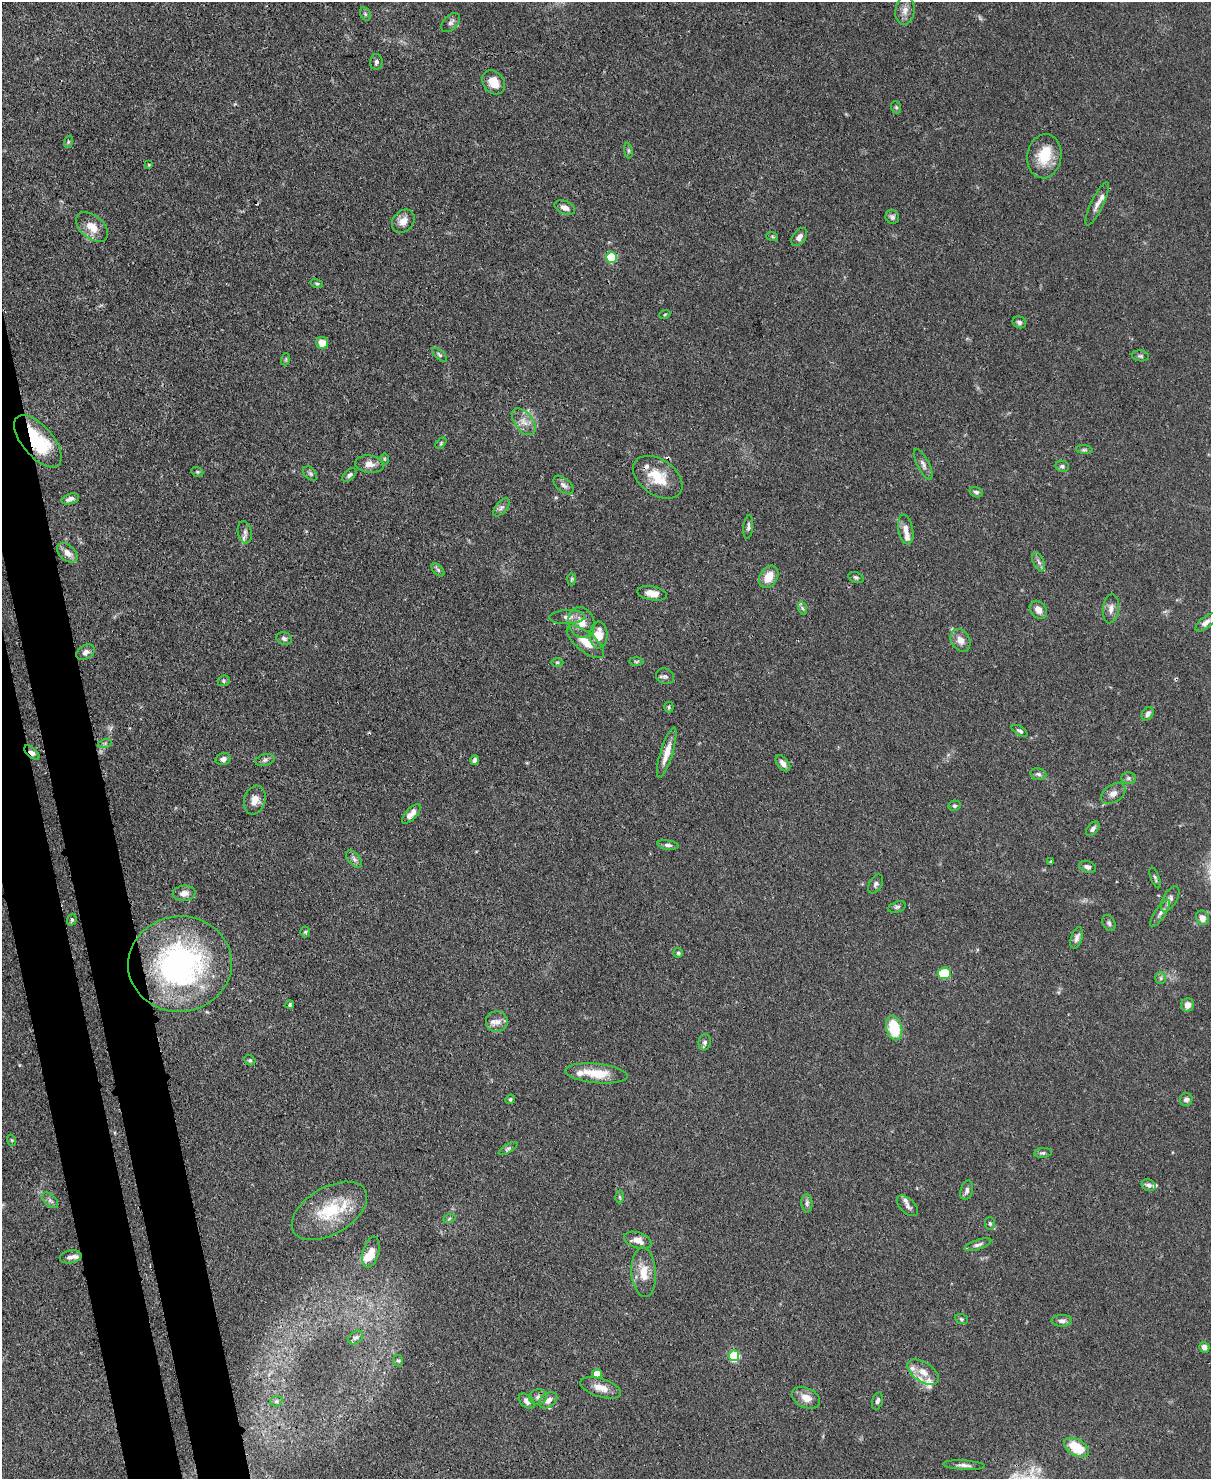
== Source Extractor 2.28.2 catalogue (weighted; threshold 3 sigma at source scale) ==
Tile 7 of 4 x 3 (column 3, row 2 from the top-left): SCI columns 2494-3702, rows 1690-3166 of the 4988 x 4969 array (HDU 1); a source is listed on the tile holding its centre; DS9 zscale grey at full resolution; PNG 1213 x 1481 px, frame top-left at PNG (2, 2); each listed source drawn as its Kron ellipse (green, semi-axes under 4 px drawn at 4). Shown black and unused: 5% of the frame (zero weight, under 3 of 4 exposures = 9% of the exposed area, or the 3 px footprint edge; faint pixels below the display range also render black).
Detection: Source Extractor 2.28.2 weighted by HDU 2 'WHT'; one run over the whole footprint, this tile lists its part. Background 0.0719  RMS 0.004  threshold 0.0181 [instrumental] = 3 sigma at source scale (4.5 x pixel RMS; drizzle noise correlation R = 1.50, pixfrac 1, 0.05/0.05 arcsec/px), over >= 5 px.
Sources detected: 160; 1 too faint to see at this stretch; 2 cosmic-ray / hot-pixel residue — neither listed nor drawn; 12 inside a brighter listed object's ellipse — not listed separately; the other 145 listed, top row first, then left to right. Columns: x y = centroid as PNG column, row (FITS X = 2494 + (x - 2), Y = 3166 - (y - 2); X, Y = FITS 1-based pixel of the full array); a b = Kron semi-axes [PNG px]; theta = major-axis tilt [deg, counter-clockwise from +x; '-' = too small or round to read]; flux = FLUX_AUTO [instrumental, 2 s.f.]
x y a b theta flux
905 10 14 9 83 3
365 14 7 5 -61 0.72
451 22 11 7 45 1.5
376 62 8 6 87 1.1
494 82 13 10 -51 6.2
896 107 6 5 - 0.6
68 142 6 4 72 0.59
628 151 8 4 -82 0.68
1044 156 22 17 81 10
149 165 3 3 - 0.39
1097 204 24 6 65 2.7
565 208 11 6 -22 2
892 217 7 6 - 1.1
403 221 13 10 47 3.8
92 227 19 11 -40 5.8
772 236 6 4 -19 0.49
799 237 10 6 55 1.9
612 257 5 5 - 23
317 283 6 4 -18 0.57
665 314 6 3 20 0.43
1019 322 7 5 -25 1.1
322 343 6 6 - 5
439 355 9 4 -41 0.75
1140 356 8 5 -7 0.81
286 359 6 4 72 0.44
524 422 16 9 -52 3.7
38 441 32 15 -49 24
441 443 6 4 47 0.6
1084 450 8 4 -7 0.77
384 459 6 4 -89 0.48
369 464 14 8 -6 3.1
923 464 17 6 -63 1.8
1062 466 7 5 -11 0.89
197 472 6 4 -20 0.53
310 474 8 5 -49 0.86
349 475 8 5 41 1
658 477 27 17 -35 12
564 485 12 6 -42 1.6
976 492 7 5 -16 0.89
70 499 9 5 17 1.7
501 507 11 5 48 1.4
748 527 12 5 84 1.1
906 529 15 7 -78 2.7
245 532 11 7 -80 1.7
67 553 12 7 -42 3.2
1039 562 10 5 -66 1.2
438 570 8 4 -45 0.77
769 577 12 8 59 6.4
856 577 8 5 -22 0.81
572 579 6 4 88 0.56
652 593 14 7 -9 3.9
802 608 7 4 -70 0.79
1111 609 15 8 83 2.5
1038 610 10 7 -50 2.8
567 617 18 7 2 2.6
1206 622 12 5 39 2.1
581 623 16 13 -72 5.3
599 635 13 9 88 6.5
284 639 8 6 -17 1.1
960 640 12 9 -60 3.3
585 642 22 9 -39 5.9
86 652 10 6 31 1.5
636 661 7 4 0 0.59
557 662 6 4 0 0.57
665 676 9 8 - 1.3
224 681 6 5 - 0.69
669 707 5 4 - 0.54
1148 714 7 5 53 1.5
1020 731 9 4 -31 0.89
105 743 7 4 19 0.75
32 753 9 5 -42 2
667 753 26 6 73 4.9
223 759 7 6 - 1.6
265 760 10 5 16 1.2
475 760 5 4 - 1.2
783 763 9 5 -50 1.9
1038 774 8 6 -8 1.2
1128 778 7 6 - 1
1113 793 13 8 32 2.5
255 800 14 10 73 3.8
954 806 6 5 - 0.75
411 814 12 5 46 2.7
1093 829 8 5 50 1.2
668 845 10 4 -9 1.2
354 859 10 5 -50 1.5
1051 861 3 3 - 0.42
1087 867 9 5 -20 1.2
1155 878 11 3 -69 0.71
876 884 10 6 60 1.1
184 893 11 7 6 3
1170 899 14 7 59 1.7
897 907 9 5 15 0.93
1160 913 15 5 56 1.7
1202 918 7 6 - 3
72 920 6 4 70 0.65
1109 923 8 6 -63 0.98
305 932 5 5 - 0.54
1077 938 11 5 73 1.6
678 953 5 5 - 0.64
180 964 52 48 5 98
944 973 6 6 - 14
1161 978 6 5 - 0.82
290 1005 4 4 - 0.76
1187 1005 7 6 - 2.9
497 1022 11 10 - 2.9
894 1028 12 8 -76 15
705 1042 8 6 79 1.2
250 1060 6 5 - 0.64
596 1073 31 9 -5 10
510 1099 5 4 - 0.54
1186 1099 6 6 - 1.4
11 1140 5 3 - 0.4
508 1149 10 4 32 0.86
1043 1153 9 5 6 0.87
1149 1185 7 5 -25 1.4
967 1190 10 6 75 1.5
619 1197 6 4 -88 0.57
50 1200 10 5 -43 1.4
807 1203 9 5 -85 1
907 1206 13 7 -44 1.6
329 1211 41 23 31 21
449 1219 6 4 20 0.62
990 1223 6 5 - 0.82
638 1240 14 8 -17 3.9
978 1245 14 5 19 1.5
371 1252 16 8 75 6
71 1257 11 6 10 1.7
644 1272 25 12 -86 7
961 1319 6 5 - 0.67
1062 1321 10 6 0 1.5
355 1337 8 6 36 1.3
1204 1347 5 5 - 1.8
734 1356 5 5 - 31
398 1361 6 5 - 0.65
923 1372 18 9 -33 4.1
597 1374 5 4 - 6.2
601 1388 21 9 -18 4.5
538 1397 9 7 24 1.5
806 1398 15 9 -26 4.3
548 1400 10 7 35 2.4
276 1401 6 5 - 0.8
527 1401 9 6 -42 1.8
877 1401 9 5 72 1.2
1077 1447 13 8 -31 13
964 1465 21 4 -3 2
Overlapping masked pixels (flux is a lower limit): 4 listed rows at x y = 38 441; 658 477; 32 753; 1077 1447